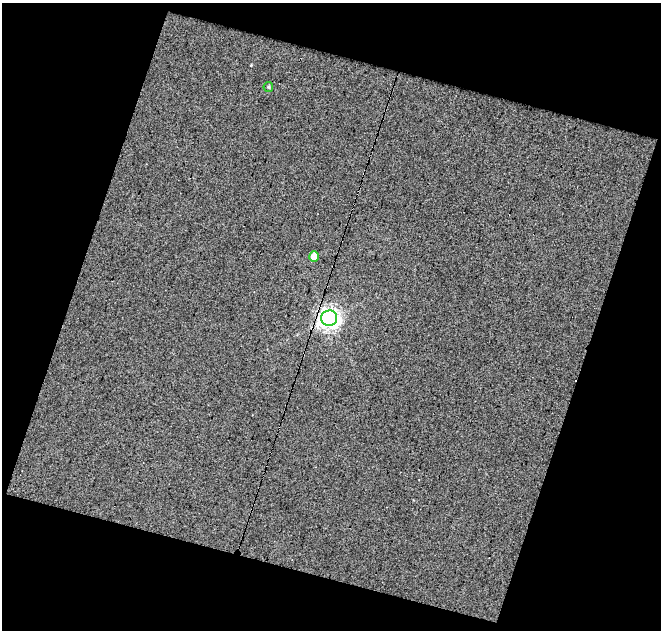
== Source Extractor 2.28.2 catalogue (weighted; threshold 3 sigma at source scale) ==
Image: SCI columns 1-659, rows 25-652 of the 659 x 677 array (HDU 1 of 3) = the unmasked area's bounding box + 8 px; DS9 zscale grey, full resolution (1 PNG px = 1 image px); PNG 663 x 632 px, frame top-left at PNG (2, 3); each listed source drawn as its Kron ellipse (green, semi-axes under 4 px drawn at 4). Shown black and unused: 38% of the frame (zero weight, under 5 of 9 exposures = <1% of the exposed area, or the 3 px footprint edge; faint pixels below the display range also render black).
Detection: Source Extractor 2.28.2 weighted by HDU 2 'WHT'. Background 0.0107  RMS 0.058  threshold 0.239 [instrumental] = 3 sigma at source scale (4.09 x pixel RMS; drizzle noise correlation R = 1.36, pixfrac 0.8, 0.0396/0.0396 arcsec/px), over >= 5 px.
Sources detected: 3; all 3 listed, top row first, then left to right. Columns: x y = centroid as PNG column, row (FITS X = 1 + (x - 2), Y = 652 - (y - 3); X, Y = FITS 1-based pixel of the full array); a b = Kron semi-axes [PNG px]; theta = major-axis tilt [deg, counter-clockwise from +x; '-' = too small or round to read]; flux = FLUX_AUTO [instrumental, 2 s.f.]
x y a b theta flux
268 87 5 4 - 7.1
314 256 5 5 - 82
329 318 8 7 - 3300
Overlapping masked pixels (flux is a lower limit): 1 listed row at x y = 329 318